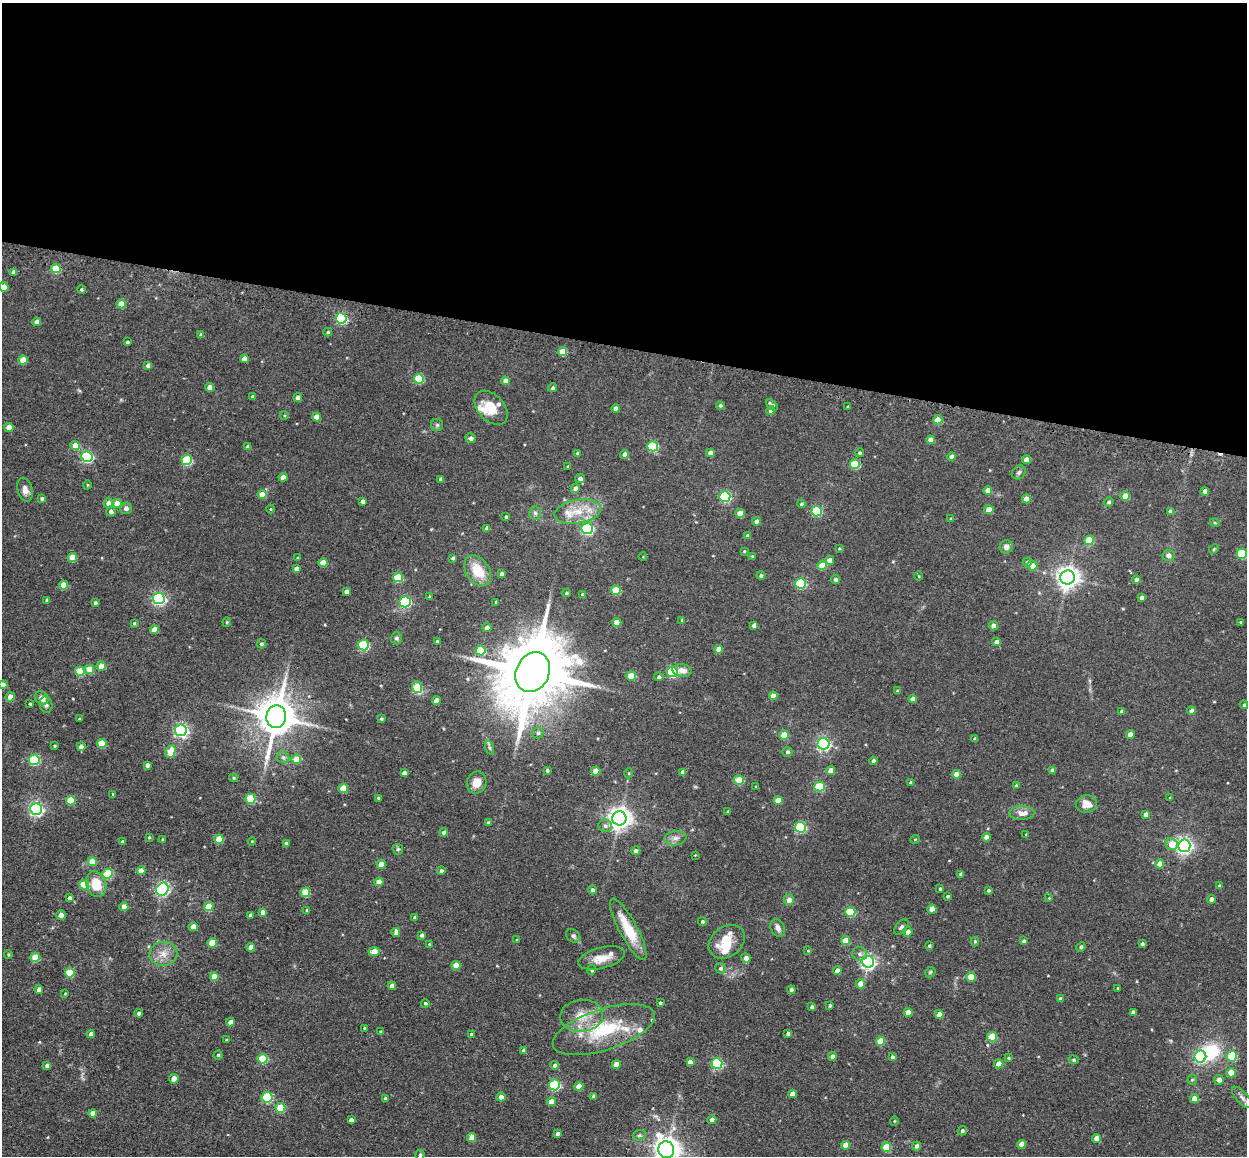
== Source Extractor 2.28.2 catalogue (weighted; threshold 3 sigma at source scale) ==
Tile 3 of 4 x 4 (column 3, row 1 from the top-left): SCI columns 2574-3818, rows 3713-4866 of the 5224 x 5246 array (HDU 1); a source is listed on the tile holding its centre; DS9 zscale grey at full resolution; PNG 1249 x 1158 px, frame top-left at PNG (2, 3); each listed source drawn as its Kron ellipse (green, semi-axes under 4 px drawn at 4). Shown black and unused: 30% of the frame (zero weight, under 3 of 4 exposures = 9% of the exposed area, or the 3 px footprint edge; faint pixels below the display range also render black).
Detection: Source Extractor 2.28.2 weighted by HDU 2 'WHT'; one run over the whole footprint, this tile lists its part. Background 0.0665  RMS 0.0085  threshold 0.038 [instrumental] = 3 sigma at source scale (4.5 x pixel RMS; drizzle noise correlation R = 1.50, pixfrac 1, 0.05/0.05 arcsec/px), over >= 5 px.
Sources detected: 374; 1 inside a brighter object's white glare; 1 cosmic-ray / hot-pixel residue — neither listed nor drawn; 10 inside a brighter listed object's ellipse — not listed separately; the other 362 listed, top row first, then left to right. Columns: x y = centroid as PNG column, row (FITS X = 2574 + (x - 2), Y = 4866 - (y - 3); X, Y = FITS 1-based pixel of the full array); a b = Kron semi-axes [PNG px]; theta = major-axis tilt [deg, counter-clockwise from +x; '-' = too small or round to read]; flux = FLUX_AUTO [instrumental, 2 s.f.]
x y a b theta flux
56 268 5 5 - 29
14 272 4 4 - 3
4 287 5 4 - 9.4
81 290 4 4 - 1.1
121 304 4 4 - 13
341 318 5 5 - 74
37 322 4 4 - 5.1
328 332 4 3 - 1.2
201 335 4 4 - 2.9
127 342 3 3 - 1.3
562 352 4 4 - 17
244 359 4 4 - 6.6
23 360 4 4 - 14
148 366 4 4 - 3.4
419 379 5 5 - 37
505 381 4 4 - 6.1
209 387 4 4 - 6.7
552 388 4 4 - 1.8
253 396 4 3 - 1.5
298 398 4 4 - 3.9
720 405 4 4 - 1.6
772 405 7 3 -38 2.3
848 407 3 3 - 1.3
491 408 20 13 -47 16
616 409 4 4 - 4.8
771 411 4 4 - 3.8
284 415 4 3 - 0.67
317 417 4 4 - 8.9
938 420 4 4 - 15
437 425 6 6 - 1.6
9 427 4 4 - 9.1
471 438 5 5 - 3.1
931 440 4 4 - 7.7
75 445 5 4 - 11
653 446 5 5 - 48
248 447 4 4 - 4.2
577 453 4 4 - 1.1
710 453 4 4 - 5
860 453 4 4 - 1.5
624 454 4 4 - 3.3
87 457 5 5 - 98
952 457 4 4 - 5.2
1026 459 4 4 - 7
187 460 5 5 - 48
855 464 5 5 - 29
568 466 3 3 - 0.8
1019 472 7 6 - 2.2
283 477 4 4 - 6.7
580 478 5 4 - 3.7
441 479 4 4 - 2.5
87 485 4 3 - 0.63
575 488 5 4 - 2.9
25 490 12 7 -74 4.5
988 490 4 4 - 7.3
1205 491 4 4 - 5.1
262 495 4 4 - 11
1125 496 4 4 - 11
725 497 5 5 - 88
42 498 4 4 - 1.7
1026 499 4 4 - 8.5
362 501 4 3 - 2.8
1109 502 5 4 - 1.5
108 503 5 5 - 5.5
117 503 4 4 - 12
801 504 4 4 - 1.4
126 508 6 6 - 3.5
271 509 4 4 - 0.75
989 510 4 4 - 10
111 511 5 5 - 3
817 511 5 5 - 47
1170 511 4 4 - 2.8
578 512 23 12 9 17
535 513 7 6 - 1.9
740 513 4 4 - 11
506 517 3 3 - 1.5
951 519 4 3 - 1.2
756 521 4 4 - 3.2
1215 523 5 3 - 0.86
487 528 4 4 - 4.1
587 529 6 5 - 110
748 536 4 4 - 3.5
1089 540 5 4 - 21
1006 547 7 6 - 3.9
839 549 4 3 - 0.84
1214 549 5 4 - 0.95
744 551 4 4 - 0.78
1242 554 5 5 - 38
1168 555 6 6 - 3.3
752 556 4 4 - 0.83
72 557 4 4 - 18
643 557 4 3 - 0.59
298 558 4 3 - 1.1
453 558 3 3 - 1.5
830 560 4 4 - 6
1027 562 5 4 - 2.1
323 563 4 4 - 11
822 565 5 4 - 18
1032 566 5 5 - 6.6
296 569 4 4 - 3
478 571 17 11 -56 18
502 574 4 4 - 3.7
761 575 4 4 - 1.7
918 576 5 3 - 0.74
398 577 5 5 - 28
1067 577 7 7 - 580
835 579 4 4 - 2.3
1136 579 4 4 - 2.6
800 583 5 5 - 60
63 585 4 4 - 13
616 590 5 4 - 23
346 591 4 4 - 3.2
566 593 4 3 - 1.2
582 595 4 3 - 1.7
430 597 3 3 - 1.2
159 598 6 5 - 140
1142 598 4 4 - 3.7
47 600 4 3 - 1.7
95 602 4 4 - 1.3
405 602 5 5 - 86
496 602 3 3 - 0.94
682 620 3 3 - 1.1
227 622 4 4 - 0.97
617 622 4 4 - 10
1240 622 4 3 - 0.76
134 623 4 3 - 0.96
754 625 4 4 - 3.4
993 626 4 4 - 4.3
487 628 4 4 - 3.7
154 630 4 4 - 8.1
396 638 6 5 - 2
437 641 3 3 - 1
997 642 4 4 - 4.7
261 644 4 4 - 1.8
363 645 5 5 - 64
719 649 4 4 - 7.1
480 650 5 5 - 35
101 666 4 4 - 13
89 669 5 4 - 14
682 670 10 6 -10 5.1
80 671 5 4 - 21
533 672 21 16 64 9100
672 672 5 5 - 66
631 676 5 4 - 18
659 677 4 4 - 1.8
3 685 4 4 - 7.3
417 687 6 5 - 24
897 691 4 3 - 0.87
773 696 4 4 - 8.6
10 697 5 4 - 8.6
42 698 7 6 - 6.5
913 699 4 4 - 6.3
436 701 4 4 - 8.5
30 704 3 3 - 1.1
46 705 8 6 -75 2.2
1244 705 4 3 - 1.2
1122 711 4 3 - 2.8
1191 711 4 4 - 2.8
276 717 11 10 - 2400
79 719 3 3 - 0.87
381 719 4 4 - 1.1
181 730 6 6 - 180
538 733 5 5 - 1.8
1130 734 4 4 - 5.5
784 735 4 4 - 19
975 739 4 4 - 2.3
102 743 4 4 - 22
823 744 6 6 - 140
54 746 3 3 - 0.86
81 747 4 4 - 5.4
490 748 7 4 -71 1.5
170 752 6 5 - 20
787 752 5 5 - 1.7
283 757 6 6 - 1.9
296 759 5 4 - 14
34 760 5 5 - 62
873 761 4 4 - 2.3
147 765 4 4 - 2.6
547 770 3 3 - 1.5
1052 770 4 4 - 3
596 771 4 4 - 11
831 771 4 4 - 7.3
683 772 4 4 - 5.5
404 773 4 4 - 4
629 773 5 3 - 0.83
956 774 4 4 - 6.6
233 778 4 4 - 0.99
739 780 5 4 - 26
477 783 11 9 67 9.2
911 783 4 4 - 2.9
1016 785 4 3 - 1.2
819 786 5 5 - 39
756 787 3 3 - 1.1
343 788 4 4 - 18
113 794 3 3 - 0.75
378 798 3 3 - 1.1
1170 798 4 4 - 0.74
250 799 5 5 - 29
778 800 4 4 - 12
71 801 5 4 - 22
1086 804 10 8 10 9.2
36 809 6 6 - 180
728 812 3 3 - 1.3
1022 813 12 7 2 6.5
1146 814 4 4 - 5.9
619 818 7 7 - 580
488 823 4 4 - 1.9
605 826 7 6 - 2.3
800 827 5 5 - 72
444 832 4 4 - 3.2
1026 834 3 2 - 0.56
149 837 4 3 - 0.81
986 837 4 4 - 4.3
675 838 11 7 8 4.1
163 839 3 2 - 0.93
219 839 4 4 - 17
915 839 5 3 - 0.58
122 841 4 4 - 1.4
252 841 4 3 - 0.63
286 843 4 3 - 2.2
1172 844 6 5 - 11
1184 846 6 6 - 260
398 849 6 5 - 1.3
636 851 4 4 - 2.8
695 855 2 2 - 0.46
92 862 4 4 - 12
381 864 4 4 - 9
1160 864 4 4 - 8.2
141 871 4 4 - 6.9
441 871 4 4 - 1.6
107 874 5 5 - 32
961 874 4 4 - 2
379 882 4 4 - 9.5
96 884 13 9 -70 17
84 885 5 5 - 20
1219 886 4 3 - 1.8
162 889 7 6 - 150
940 889 3 3 - 1.6
592 890 4 4 - 2.3
988 890 3 3 - 1.7
305 892 5 5 - 27
947 896 4 3 - 1.2
69 898 4 3 - 2.2
1049 898 4 3 - 0.56
1211 899 4 4 - 2.9
789 900 5 5 - 6.4
209 906 5 4 - 19
124 907 4 4 - 6.3
932 909 4 4 - 9.5
307 910 4 3 - 1.1
263 912 4 4 - 4.1
850 912 5 5 - 35
61 915 4 4 - 8.3
250 915 4 3 - 1.9
415 917 4 3 - 2.1
702 921 5 4 - 1.3
193 927 4 4 - 6.7
901 927 9 5 50 2
778 928 9 7 -60 3.8
628 929 34 9 -62 25
908 932 5 4 - 5
396 933 4 4 - 2.9
421 935 4 4 - 1.9
573 936 8 6 -40 2.1
517 940 4 3 - 0.87
845 941 4 4 - 11
975 941 4 3 - 1.1
1024 941 4 4 - 1.5
727 942 19 15 37 18
212 943 5 4 - 18
429 944 3 3 - 0.79
1142 944 3 3 - 1.4
929 946 4 3 - 1.2
251 947 4 4 - 8.4
1081 947 5 4 - 1.8
374 951 5 4 - 8.9
808 951 4 3 - 0.73
8 954 4 3 - 0.91
163 954 14 12 3 8.8
860 954 7 6 - 2.8
35 957 5 4 - 19
602 958 24 10 15 12
746 958 5 5 - 3.7
868 962 6 6 - 200
456 965 4 4 - 13
720 968 5 5 - 2
592 970 5 4 - 2
837 971 4 4 - 6.2
930 972 6 4 46 1.1
70 973 5 5 - 23
214 977 4 4 - 13
971 977 4 4 - 15
861 984 5 4 - 8.5
392 986 4 4 - 6.2
1118 988 3 3 - 0.74
39 990 4 4 - 4.5
791 990 4 4 - 2.4
65 993 4 3 - 0.61
1060 999 4 3 - 2.4
425 1003 4 4 - 1.5
660 1003 4 3 - 1.2
830 1005 3 3 - 1.2
812 1007 4 3 - 2.2
139 1013 4 4 - 2.1
908 1013 4 4 - 7.8
1133 1013 4 4 - 4
939 1014 4 4 - 8.6
582 1016 21 16 4 17
230 1022 4 4 - 4.9
364 1028 4 3 - 0.94
604 1030 53 20 18 53
381 1032 3 3 - 1.2
788 1033 4 4 - 1.9
91 1034 4 4 - 4.3
472 1035 4 4 - 2.2
992 1037 5 5 - 30
226 1040 4 2 - 0.64
880 1041 4 4 - 16
524 1050 4 4 - 2.9
218 1055 4 4 - 1
832 1056 4 4 - 3.2
1232 1056 5 5 - 24
892 1057 4 4 - 2.1
1200 1057 6 6 - 110
1008 1058 4 4 - 0.91
263 1059 5 5 - 34
1074 1060 5 4 - 1.3
690 1062 4 4 - 5
717 1063 5 5 - 80
616 1064 4 4 - 6.9
999 1064 5 4 - 7
555 1065 4 4 - 2.5
47 1066 4 4 - 3.4
1231 1073 4 4 - 13
174 1079 4 4 - 9.8
1192 1080 5 4 - 1
1219 1080 5 5 - 4.2
554 1085 5 5 - 65
579 1086 4 4 - 8.6
792 1094 4 4 - 6.5
594 1096 4 3 - 2.7
267 1097 5 5 - 59
501 1097 4 4 - 4.9
1242 1097 14 5 -46 3.4
385 1098 4 3 - 1.3
1194 1099 4 4 - 6.1
551 1102 4 4 - 7.5
280 1108 5 5 - 26
93 1113 4 4 - 5.3
351 1120 4 4 - 3.1
712 1120 4 4 - 3.3
894 1121 4 3 - 0.61
962 1131 5 4 - 1.6
557 1134 4 4 - 2.5
639 1135 7 5 20 1.5
472 1137 4 4 - 8.7
1096 1138 4 4 - 8.2
1022 1144 4 4 - 9.6
845 1145 4 4 - 8.8
917 1146 4 4 - 2.5
886 1147 5 5 - 24
666 1150 8 8 - 790
420 1155 5 4 - 1.4
Overlapping masked pixels (flux is a lower limit): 2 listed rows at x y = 56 268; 604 1030
Isophote crosses this tile's border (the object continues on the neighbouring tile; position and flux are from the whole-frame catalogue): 3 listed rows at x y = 4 287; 3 685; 666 1150